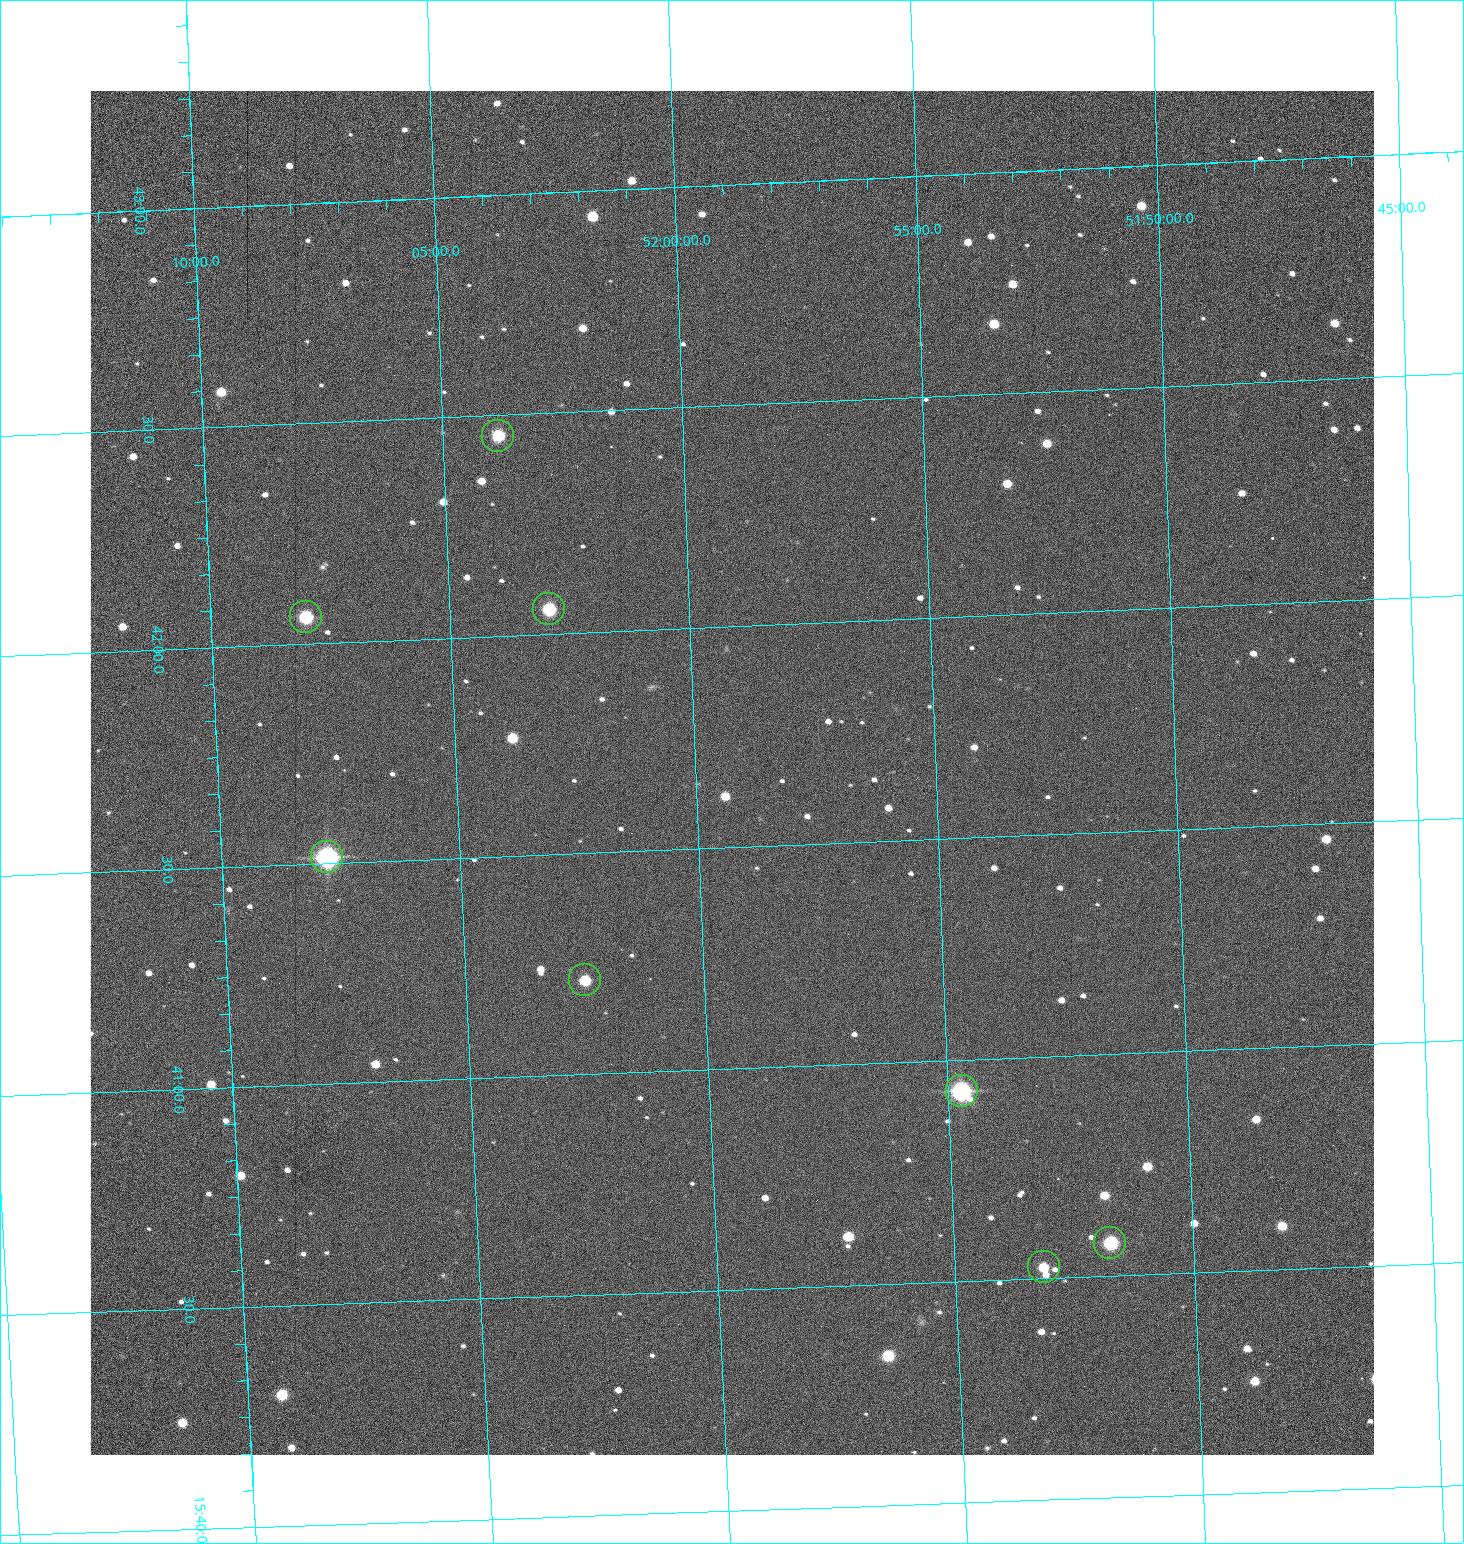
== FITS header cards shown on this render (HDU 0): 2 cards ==
NAXIS1  =                 1284 /fastest changing axis
NAXIS2  =                 1364 /next to fastest changing axis

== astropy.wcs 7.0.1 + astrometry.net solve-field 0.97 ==
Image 1284 x 1364 px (HDU 0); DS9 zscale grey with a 90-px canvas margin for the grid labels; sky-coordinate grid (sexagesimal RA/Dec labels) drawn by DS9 from the SOLVED WCS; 8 Tycho-2 reference stars matched to detected sources circled (green)
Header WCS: RA---TAN/DEC--TAN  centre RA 15:41:40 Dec +51:59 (235.42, +51.99 deg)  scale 1.26 arcsec/px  FOV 26.9' x 28.5'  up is +92 deg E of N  parity flipped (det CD > 0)
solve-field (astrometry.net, Tycho-2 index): VERIFIED the header's WCS against the Tycho-2 star catalogue (8 matches, 0 conflicts) and refined it, rather than solving blind
Solved WCS: RA---TAN-SIP/DEC--TAN-SIP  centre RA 15:41:40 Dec +51:59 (235.42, +51.99 deg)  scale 1.25 arcsec/px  FOV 26.8' x 28.5'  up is +92 deg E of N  parity flipped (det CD > 0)
The solver's refit moves the header's centre by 0.67 arcsec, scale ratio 0.9982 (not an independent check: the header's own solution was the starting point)
Tycho-2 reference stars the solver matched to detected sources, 8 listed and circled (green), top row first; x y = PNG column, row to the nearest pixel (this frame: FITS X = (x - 90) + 1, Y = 1364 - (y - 91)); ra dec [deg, ICRS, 3 dp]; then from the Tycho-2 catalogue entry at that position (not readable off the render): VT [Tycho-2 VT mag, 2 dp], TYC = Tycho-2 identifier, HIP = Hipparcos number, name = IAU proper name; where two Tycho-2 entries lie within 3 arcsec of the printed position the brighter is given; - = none
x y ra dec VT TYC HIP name
498 436 235.614 +52.064 11.61 3489-1132-1 - -
549 609 235.514 +52.049 11.19 3489-1407-1 - -
306 617 235.515 +52.133 11.12 3489-1380-1 - -
327 857 235.378 +52.130 9.31 3489-1322-1 76850 -
585 980 235.303 +52.042 11.52 3489-958-1 - -
962 1091 235.232 +51.912 9.59 3489-824-1 - -
1110 1243 235.143 +51.862 10.97 3489-1016-1 - -
1044 1267 235.131 +51.886 12.29 3489-908-1 - -